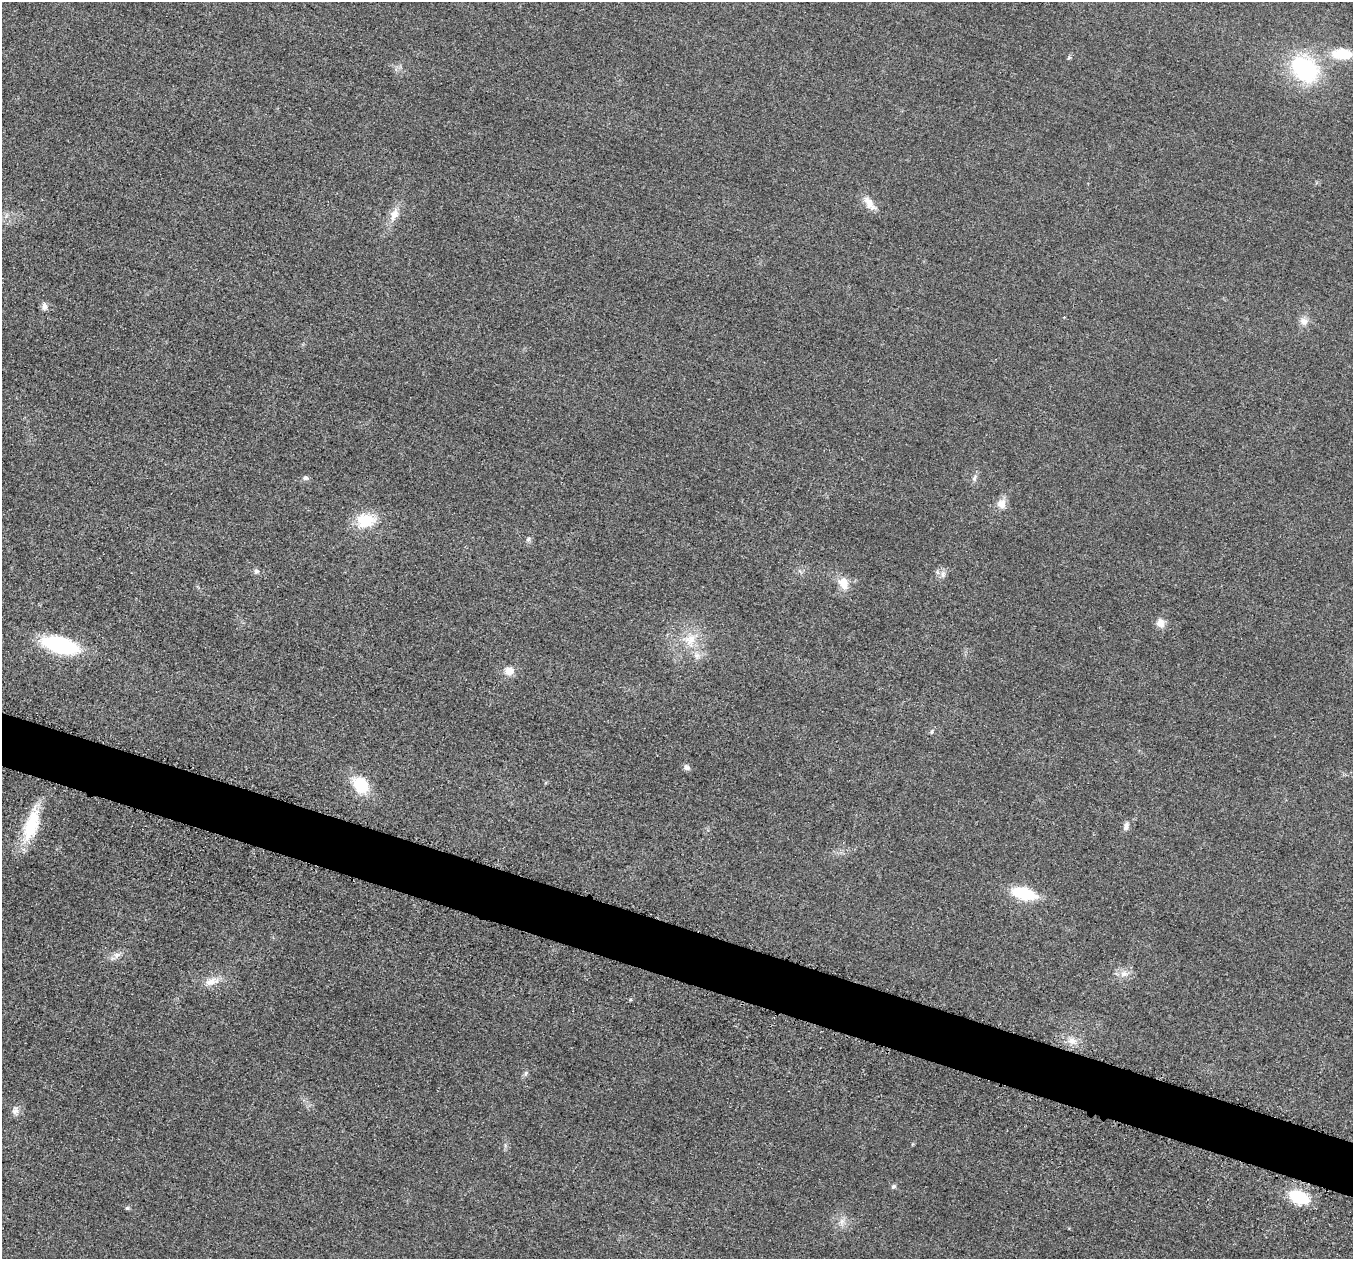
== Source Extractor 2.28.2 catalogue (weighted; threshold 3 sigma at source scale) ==
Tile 6 of 4 x 4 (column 2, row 2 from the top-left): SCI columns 1385-2735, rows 2709-3965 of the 5458 x 5501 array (HDU 1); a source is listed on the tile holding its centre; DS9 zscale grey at full resolution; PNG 1355 x 1261 px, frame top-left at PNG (2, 2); no overlay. Shown black and unused: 4% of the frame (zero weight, under 3 of 5 exposures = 4% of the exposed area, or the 3 px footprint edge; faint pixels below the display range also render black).
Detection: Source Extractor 2.28.2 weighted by HDU 2 'WHT'; one run over the whole footprint, this tile lists its part. Background 0.0197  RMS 0.0051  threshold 0.0228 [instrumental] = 3 sigma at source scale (4.5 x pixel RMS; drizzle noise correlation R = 1.50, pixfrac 1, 0.05/0.05 arcsec/px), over >= 5 px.
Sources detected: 37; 1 inside a brighter listed object's ellipse — not listed separately; the other 36 listed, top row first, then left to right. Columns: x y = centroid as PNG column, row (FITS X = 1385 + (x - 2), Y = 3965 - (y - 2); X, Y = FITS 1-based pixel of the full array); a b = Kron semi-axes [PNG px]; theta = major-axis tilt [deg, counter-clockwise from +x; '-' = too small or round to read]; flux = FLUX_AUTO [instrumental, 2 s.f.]
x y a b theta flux
1342 54 18 10 -2 21
1069 57 5 5 - 0.72
1305 69 34 25 -43 53
869 203 22 9 -51 5.5
394 214 21 11 69 6.6
44 306 11 7 88 2.3
1304 321 11 10 - 3.8
305 478 8 6 -10 1.5
974 478 12 6 72 1.9
1001 504 13 12 - 4.7
366 520 26 18 8 16
528 539 8 5 41 1.2
256 571 7 6 - 1.4
943 574 11 7 -89 2.6
843 583 15 12 -66 7.2
1160 623 13 10 -69 3.9
690 640 25 19 39 15
60 645 30 13 -16 60
509 671 11 10 - 5.2
932 731 8 4 64 0.9
686 767 8 7 - 1.7
360 785 18 14 -52 21
1126 826 12 7 76 2.5
30 828 42 18 72 23
1024 893 20 10 -14 30
116 955 10 8 35 2.5
1124 974 13 10 36 4.4
212 981 24 10 18 6.5
630 1000 5 3 - 0.58
1072 1041 16 10 -22 5.4
526 1074 8 6 72 1.3
15 1111 13 9 -79 2.6
893 1187 7 5 44 1.1
1299 1197 18 11 -24 28
127 1208 6 5 - 0.94
842 1222 12 7 78 3